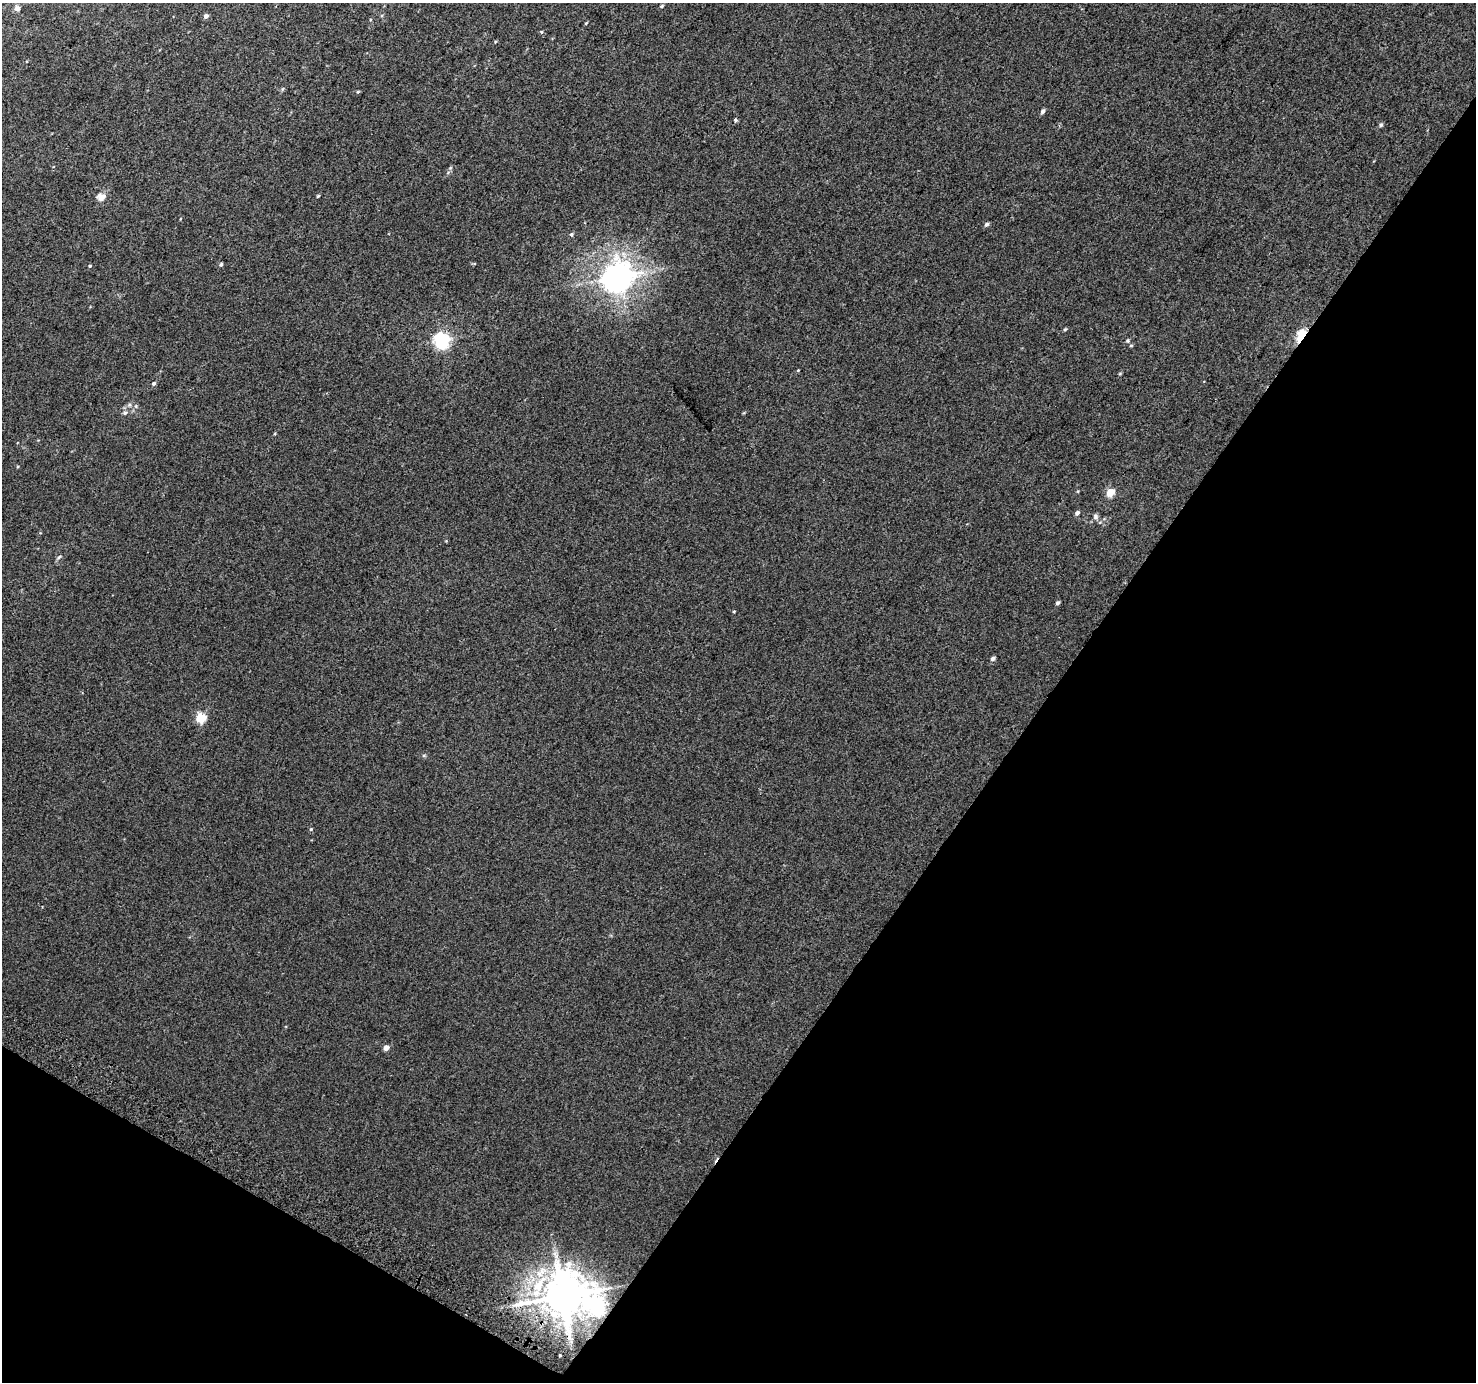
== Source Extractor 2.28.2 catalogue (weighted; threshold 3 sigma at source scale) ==
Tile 15 of 4 x 4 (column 3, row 4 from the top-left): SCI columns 2979-4452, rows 291-1670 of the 5950 x 6035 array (HDU 1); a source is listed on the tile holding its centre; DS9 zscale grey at full resolution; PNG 1478 x 1384 px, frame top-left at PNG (2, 3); no overlay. Shown black and unused: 34% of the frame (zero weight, under 2 of 3 exposures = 2% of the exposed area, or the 3 px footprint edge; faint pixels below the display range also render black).
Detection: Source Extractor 2.28.2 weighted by HDU 2 'WHT'; one run over the whole footprint, this tile lists its part. Background 0.0128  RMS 0.0073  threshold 0.0328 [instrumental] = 3 sigma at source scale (4.5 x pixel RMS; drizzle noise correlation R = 1.50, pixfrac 1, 0.0396/0.0396 arcsec/px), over >= 5 px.
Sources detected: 40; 1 inside a brighter object's white glare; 1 cosmic-ray / hot-pixel residue — not listed; the other 38 listed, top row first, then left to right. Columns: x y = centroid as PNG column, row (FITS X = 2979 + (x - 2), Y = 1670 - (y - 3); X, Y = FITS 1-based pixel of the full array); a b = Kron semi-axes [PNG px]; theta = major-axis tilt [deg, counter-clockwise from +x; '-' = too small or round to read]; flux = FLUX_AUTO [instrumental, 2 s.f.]
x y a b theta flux
662 6 4 4 - 0.79
17 8 5 5 - 3.4
206 16 6 4 44 2
586 23 4 3 - 0.6
541 32 5 3 - 0.61
282 89 6 4 70 0.85
358 91 5 3 - 0.68
1043 111 6 4 56 1.7
735 120 3 3 - 2.4
1381 125 5 5 - 1.2
318 196 4 3 - 0.68
101 197 11 10 - 4.9
987 224 6 5 - 1.5
571 234 5 5 - 1.2
221 264 5 4 - 1.1
90 266 4 3 - 0.67
619 276 9 8 - 660
1065 329 5 3 - 0.76
1302 336 8 5 67 78
441 340 6 6 - 200
1128 341 5 4 - 0.97
798 370 4 3 - 0.48
154 383 5 4 - 1.2
125 413 6 5 - 1.4
1110 492 5 5 - 16
1077 513 5 4 - 1.9
1095 516 9 6 -71 2
59 557 7 4 37 1.1
1057 603 5 4 - 1.5
734 611 4 3 - 0.53
993 658 5 5 - 1.9
201 718 5 5 - 34
311 829 5 5 - 0.89
386 1048 5 4 - 4.9
539 1285 36 13 56 31
563 1296 12 11 - 2600
597 1306 14 11 -76 160
560 1355 3 2 - 0.64
Overlapping masked pixels (flux is a lower limit): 2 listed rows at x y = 1302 336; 563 1296